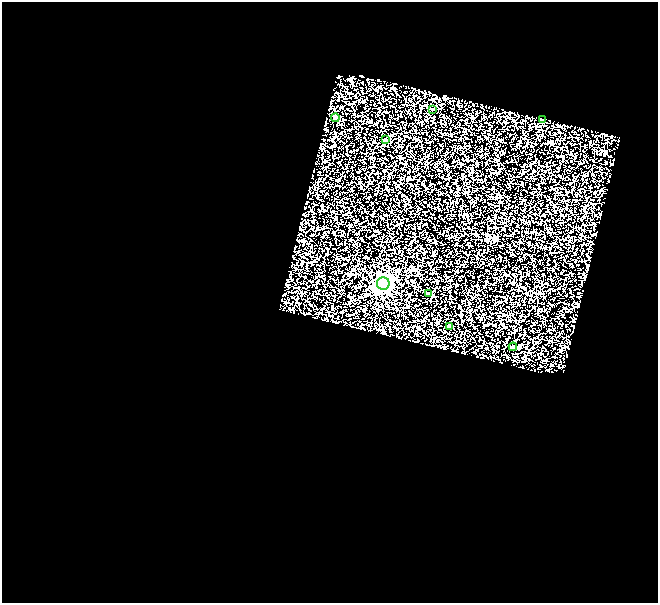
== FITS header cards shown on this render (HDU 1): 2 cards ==
NAXIS1  =                  656
NAXIS2  =                  601

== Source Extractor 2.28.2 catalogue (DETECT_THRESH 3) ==
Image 656 x 601 px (HDU 1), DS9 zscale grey, 1 PNG px = 1 image px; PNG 660 x 605 px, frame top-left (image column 1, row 601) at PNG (2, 2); each listed source drawn as its Kron ellipse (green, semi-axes under 4 px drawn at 4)
Background 1.54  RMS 3.7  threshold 11.2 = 3 sigma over >= 5 px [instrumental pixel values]
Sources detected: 8; all 8 listed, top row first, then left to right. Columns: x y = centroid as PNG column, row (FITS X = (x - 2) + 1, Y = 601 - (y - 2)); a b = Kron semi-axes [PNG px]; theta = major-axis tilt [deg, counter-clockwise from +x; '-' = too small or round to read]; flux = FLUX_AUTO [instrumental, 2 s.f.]
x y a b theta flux
432 109 3 3 - 180
335 118 4 4 - 1800
543 120 4 4 - 3200
385 140 4 4 - 530
383 283 6 6 - 82000
428 294 3 3 - 290
449 326 3 3 - 640
513 347 4 4 - 230